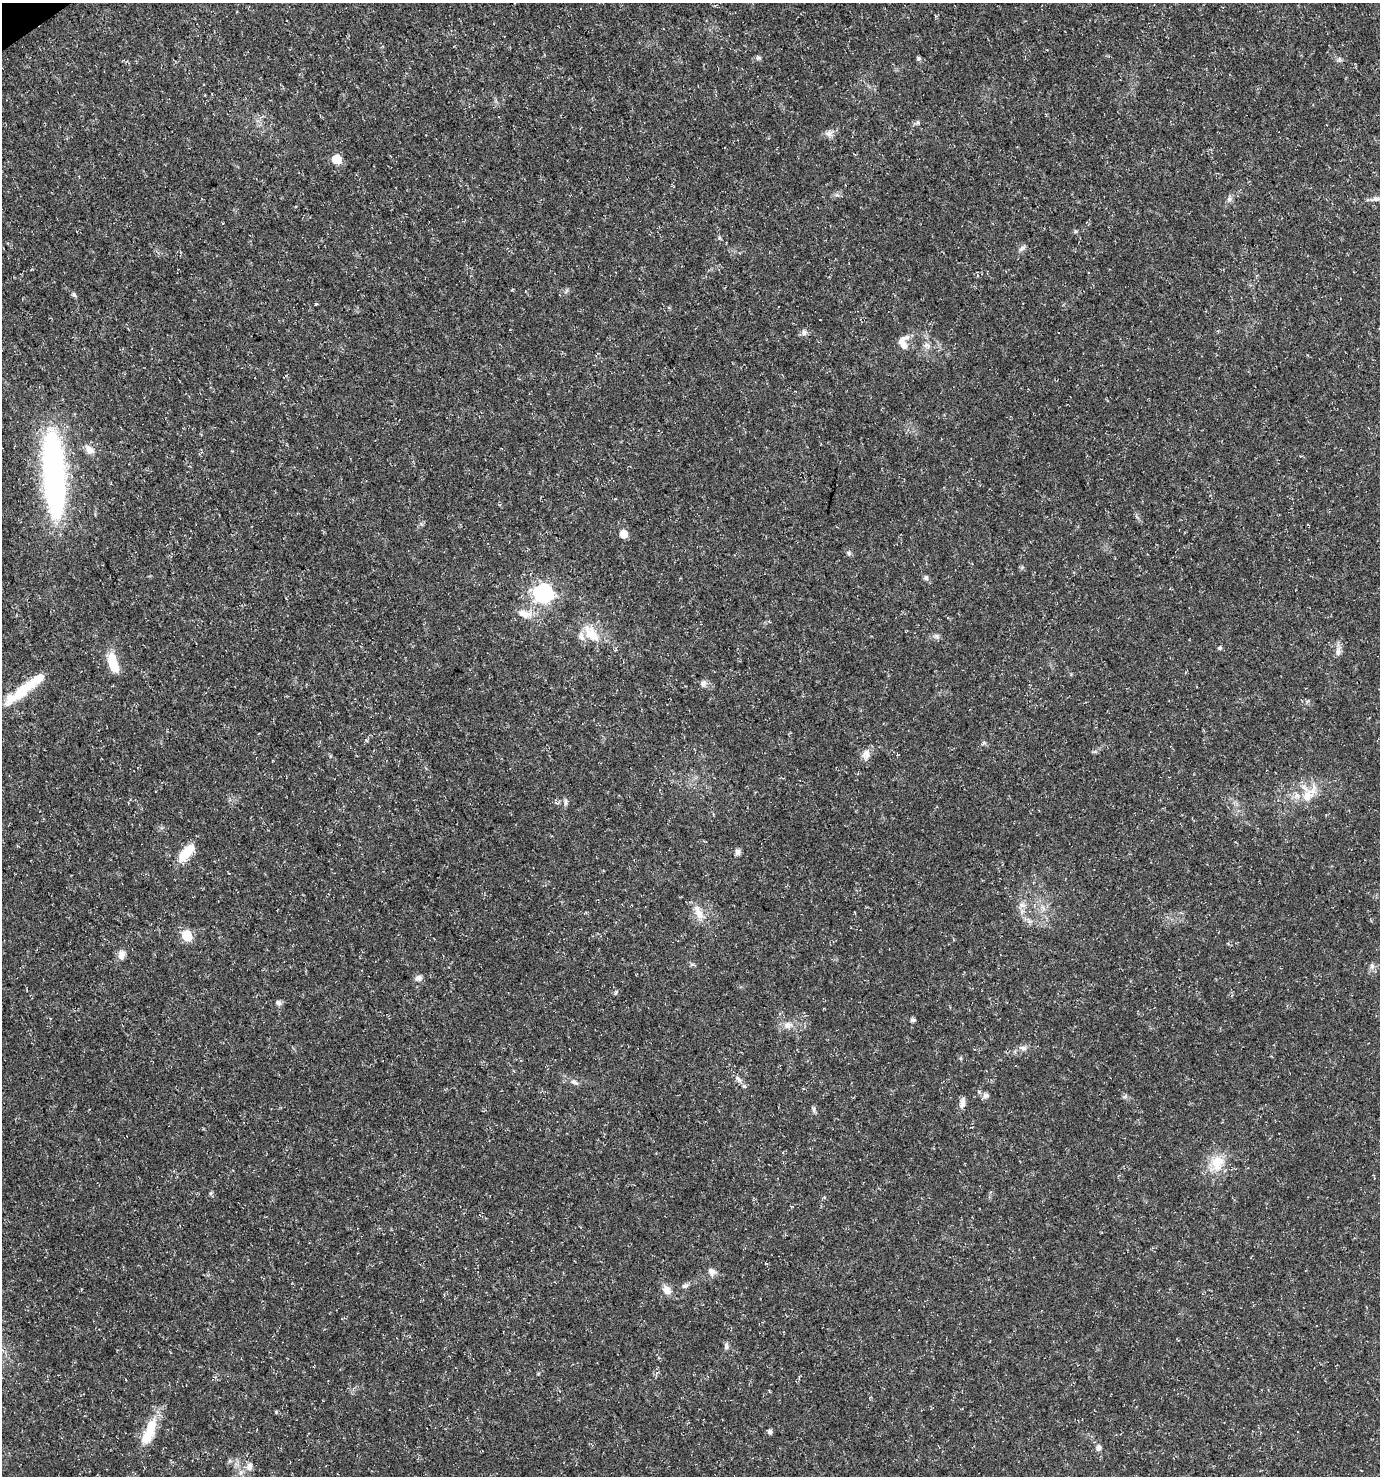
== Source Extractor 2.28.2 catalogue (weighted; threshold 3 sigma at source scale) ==
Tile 11 of 4 x 4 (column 3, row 3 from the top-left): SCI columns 2876-4253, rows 1478-2951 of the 5812 x 5898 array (HDU 1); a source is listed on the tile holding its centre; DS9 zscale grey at full resolution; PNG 1382 x 1478 px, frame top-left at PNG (2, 3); no overlay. Shown black and unused: <1% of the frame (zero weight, under 3 of 5 exposures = <1% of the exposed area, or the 3 px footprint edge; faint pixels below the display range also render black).
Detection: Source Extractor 2.28.2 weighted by HDU 2 'WHT'; one run over the whole footprint, this tile lists its part. Background 0.0146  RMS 0.0018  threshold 0.00822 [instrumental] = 3 sigma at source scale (4.5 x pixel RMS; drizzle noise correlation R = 1.50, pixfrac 1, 0.0396/0.0396 arcsec/px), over >= 5 px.
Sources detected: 69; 1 inside a brighter object's white glare — not listed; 6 inside a brighter listed object's ellipse — not listed separately; the other 62 listed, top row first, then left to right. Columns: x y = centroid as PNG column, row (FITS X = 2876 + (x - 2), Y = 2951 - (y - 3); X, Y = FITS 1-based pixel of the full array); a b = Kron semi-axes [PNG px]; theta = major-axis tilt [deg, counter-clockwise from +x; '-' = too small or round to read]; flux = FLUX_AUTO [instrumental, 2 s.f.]
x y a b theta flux
759 58 7 4 -19 0.31
918 59 5 5 - 0.38
1339 59 7 4 -72 0.34
918 123 7 6 - 0.38
829 133 9 7 -15 0.77
337 159 6 6 - 5.5
1229 199 6 6 - 0.47
1377 199 17 5 5 0.88
1022 248 9 6 33 0.59
74 295 6 4 -40 0.43
316 304 4 3 - 0.16
804 332 8 7 - 0.61
902 340 23 8 34 1.3
927 345 10 6 -20 0.72
89 449 14 9 -49 1.3
54 474 84 18 -86 63
623 534 5 5 - 3.9
849 553 7 6 - 0.4
926 578 7 6 - 0.43
543 593 7 7 - 69
524 614 22 11 -11 2.2
592 634 23 13 -46 3.9
937 636 8 6 -22 0.48
1220 648 6 5 - 0.35
1338 652 13 7 83 0.98
113 664 24 10 -72 4.2
703 684 11 7 64 0.65
22 691 40 11 41 6.3
366 740 5 4 - 0.24
866 754 15 10 78 1.3
1308 795 28 13 45 3.9
565 802 11 4 90 0.43
738 852 8 6 -88 0.64
186 853 24 10 51 4
1022 905 10 6 -11 0.8
699 914 15 9 -88 1.7
187 936 6 6 - 12
121 955 13 8 87 1.1
692 964 6 4 18 0.26
1372 966 9 6 -89 0.57
418 978 9 7 0 0.76
278 1003 8 6 -30 0.52
913 1020 6 5 - 0.39
788 1025 12 9 18 1.3
1023 1048 11 5 -19 0.63
738 1079 10 5 -45 0.65
574 1082 11 6 -30 0.66
986 1095 8 7 - 0.64
1125 1096 6 4 19 0.31
962 1103 11 6 83 1.1
814 1109 8 5 85 0.42
1217 1163 21 16 83 4.2
211 1193 6 4 72 0.25
712 1272 11 9 -42 0.9
685 1286 9 6 15 0.51
667 1290 13 9 -51 1.4
726 1347 9 5 -88 0.48
276 1412 5 5 - 0.2
151 1428 33 14 71 4.5
770 1432 5 5 - 0.59
1099 1448 7 6 - 0.71
249 1466 11 8 78 1.1
Isophote crosses this tile's border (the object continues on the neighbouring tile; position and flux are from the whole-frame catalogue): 1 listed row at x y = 1377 199